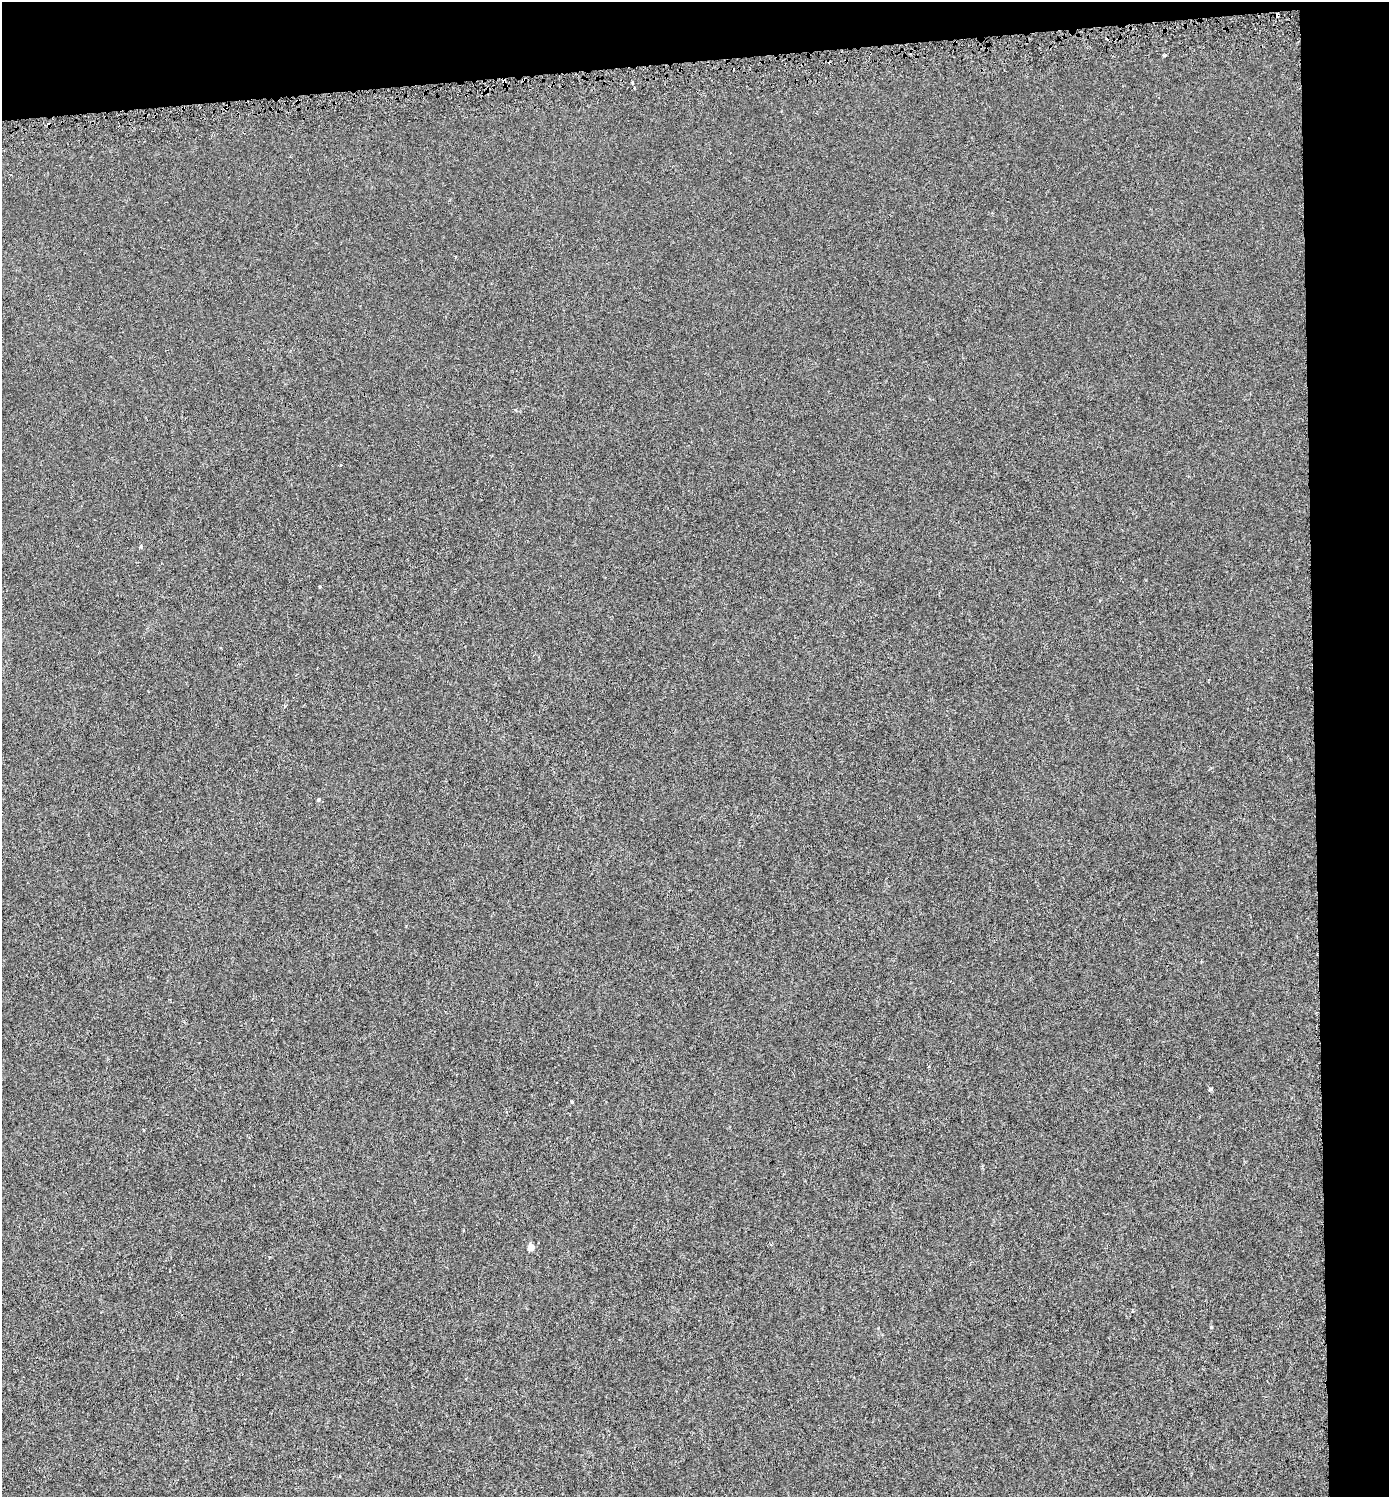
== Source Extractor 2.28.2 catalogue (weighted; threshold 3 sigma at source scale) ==
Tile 3 of 3 x 3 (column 3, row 1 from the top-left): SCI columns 2823-4209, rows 3007-4501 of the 4232 x 4529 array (HDU 1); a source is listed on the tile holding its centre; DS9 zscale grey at full resolution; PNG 1391 x 1499 px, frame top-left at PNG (2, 2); no overlay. Shown black and unused: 9% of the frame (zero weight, under 3 of 6 exposures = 2% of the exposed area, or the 3 px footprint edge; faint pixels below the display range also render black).
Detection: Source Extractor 2.28.2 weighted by HDU 2 'WHT'; one run over the whole footprint, this tile lists its part. Background -1.06e-04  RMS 0.0014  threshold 0.00575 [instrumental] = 3 sigma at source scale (4.09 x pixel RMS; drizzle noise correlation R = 1.36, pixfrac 0.8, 0.0396/0.0396 arcsec/px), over >= 5 px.
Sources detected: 15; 3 cosmic-ray / hot-pixel residue — not listed; the other 12 listed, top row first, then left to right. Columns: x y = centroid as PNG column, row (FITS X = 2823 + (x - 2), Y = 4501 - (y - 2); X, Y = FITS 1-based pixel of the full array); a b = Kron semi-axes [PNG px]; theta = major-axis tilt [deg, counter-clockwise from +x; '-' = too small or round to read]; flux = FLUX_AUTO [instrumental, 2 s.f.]
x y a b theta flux
1277 15 4 3 - 0.39
1165 55 3 3 - 0.22
525 80 4 3 - 0.11
504 81 5 3 - 0.32
141 546 6 4 89 0.15
319 587 4 3 - 0.12
318 800 6 5 - 0.18
272 1019 3 2 - 0.1
1211 1090 4 3 - 0.34
572 1102 4 4 - 0.15
464 1230 4 3 - 0.12
531 1247 5 4 - 2
Overlapping masked pixels (flux is a lower limit): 3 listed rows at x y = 1277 15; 525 80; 504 81
Unlisted compact peaks at least as high as the median listed source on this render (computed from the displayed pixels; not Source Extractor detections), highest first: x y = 1211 1327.